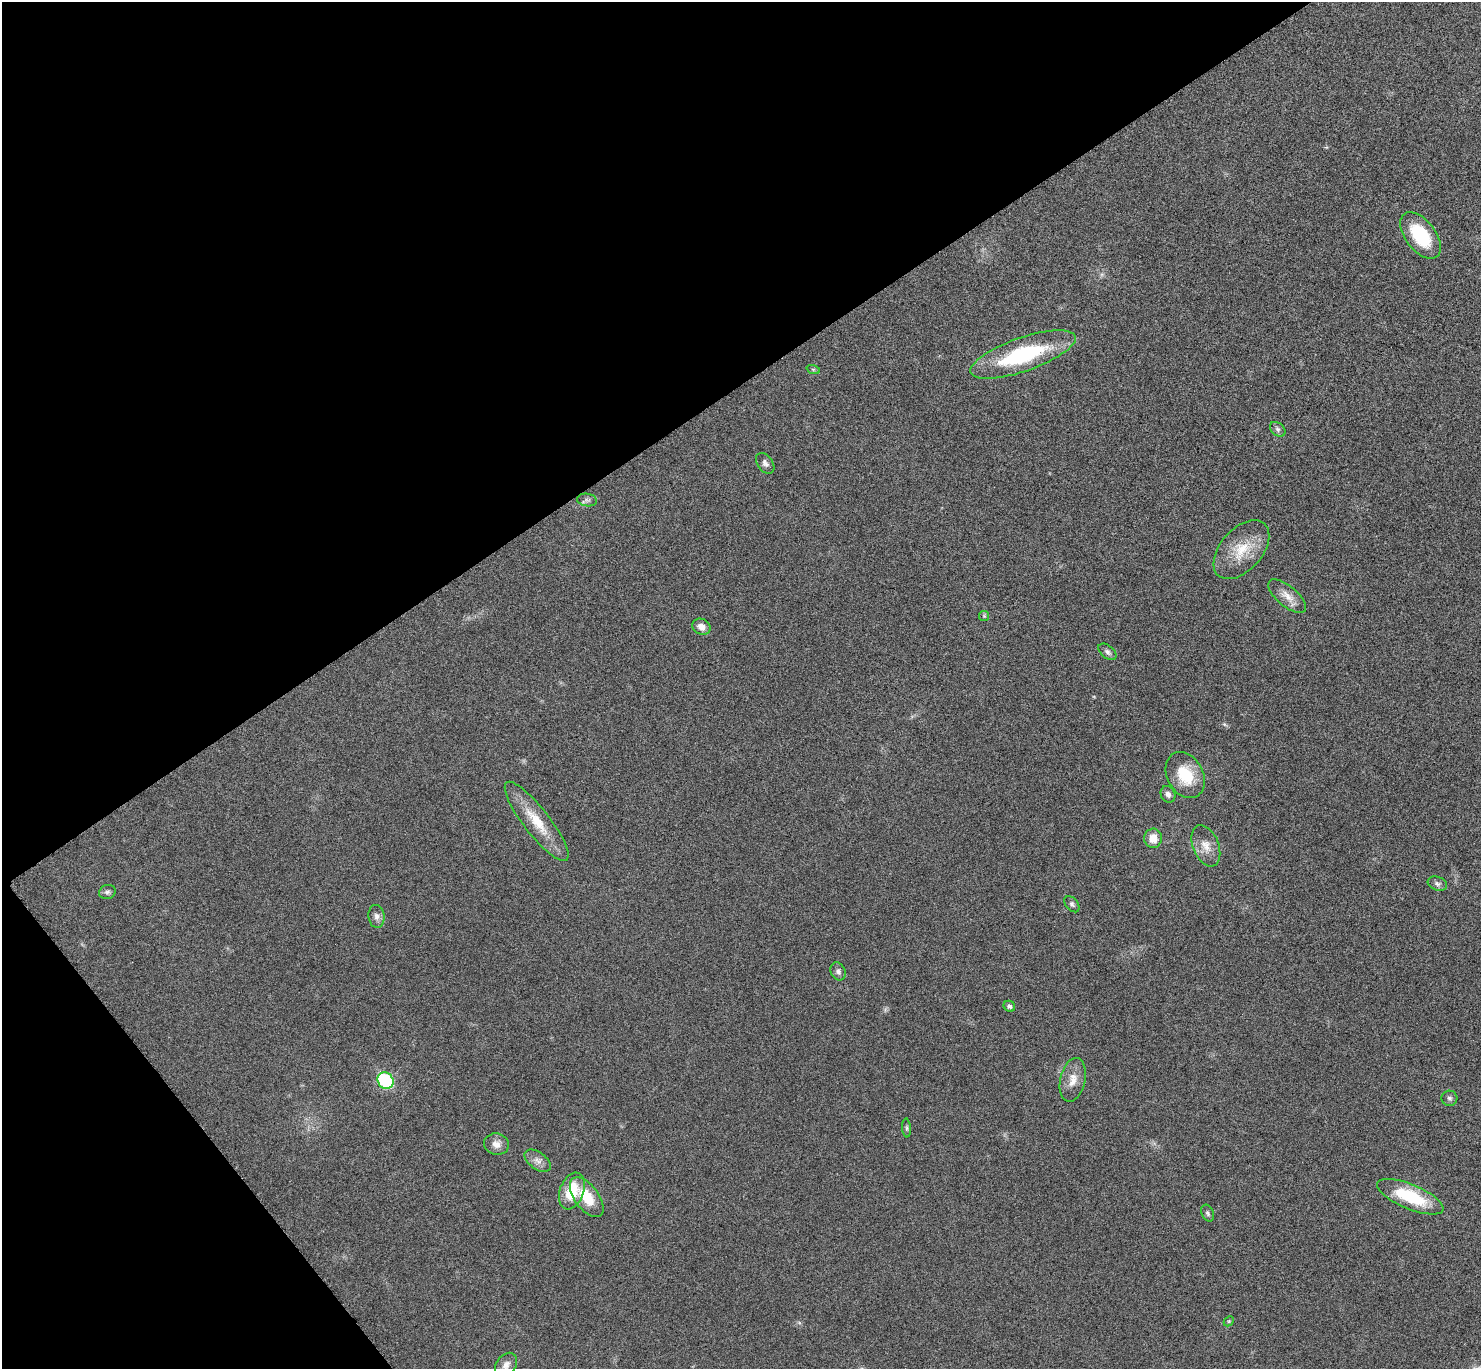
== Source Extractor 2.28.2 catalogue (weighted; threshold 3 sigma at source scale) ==
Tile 5 of 4 x 4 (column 1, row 2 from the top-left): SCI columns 8-1486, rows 2895-4261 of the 5934 x 5929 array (HDU 1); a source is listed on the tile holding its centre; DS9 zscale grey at full resolution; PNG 1483 x 1371 px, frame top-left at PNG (2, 2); each listed source drawn as its Kron ellipse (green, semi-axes under 4 px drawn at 4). Shown black and unused: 33% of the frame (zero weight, under 4 of 8 exposures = <1% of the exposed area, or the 3 px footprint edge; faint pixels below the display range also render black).
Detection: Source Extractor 2.28.2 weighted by HDU 2 'WHT'; one run over the whole footprint, this tile lists its part. Background 0.0235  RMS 0.0036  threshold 0.0148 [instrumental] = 3 sigma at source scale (4.09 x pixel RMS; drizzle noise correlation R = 1.36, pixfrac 0.8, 0.05/0.05 arcsec/px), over >= 5 px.
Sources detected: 34; all 34 listed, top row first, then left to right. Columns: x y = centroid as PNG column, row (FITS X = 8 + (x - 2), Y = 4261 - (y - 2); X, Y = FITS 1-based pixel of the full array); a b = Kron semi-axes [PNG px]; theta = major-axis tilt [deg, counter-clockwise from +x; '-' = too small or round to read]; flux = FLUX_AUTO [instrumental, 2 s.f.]
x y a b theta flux
1421 235 27 15 -52 17
1023 354 55 17 19 33
813 369 7 4 -19 0.51
1278 429 9 6 -41 0.88
765 463 11 7 -54 1.3
587 500 10 6 -8 1.1
1241 550 35 21 49 11
1287 596 23 10 -40 3.8
984 616 5 5 - 0.46
701 627 9 7 -25 2.3
1107 652 10 6 -40 1.1
1185 775 24 18 -61 12
1168 794 8 7 - 1.2
537 821 49 13 -52 11
1153 838 9 9 - 4
1206 846 21 13 -68 4.3
1437 884 10 6 -20 1.1
107 892 8 7 - 0.94
1072 904 9 6 -50 0.84
376 916 11 8 -83 1.6
838 971 9 7 -66 1.2
1009 1006 6 5 - 0.89
1073 1080 22 12 77 4.4
386 1081 9 7 -51 27
1449 1098 8 7 - 0.92
907 1128 9 4 -86 0.64
496 1144 12 10 -12 2.4
538 1161 15 8 -36 2
572 1191 19 12 70 10
587 1197 23 12 -53 9.3
1410 1197 35 12 -23 18
1208 1213 9 6 -67 0.84
1229 1321 6 4 45 0.38
506 1365 13 9 53 2.1